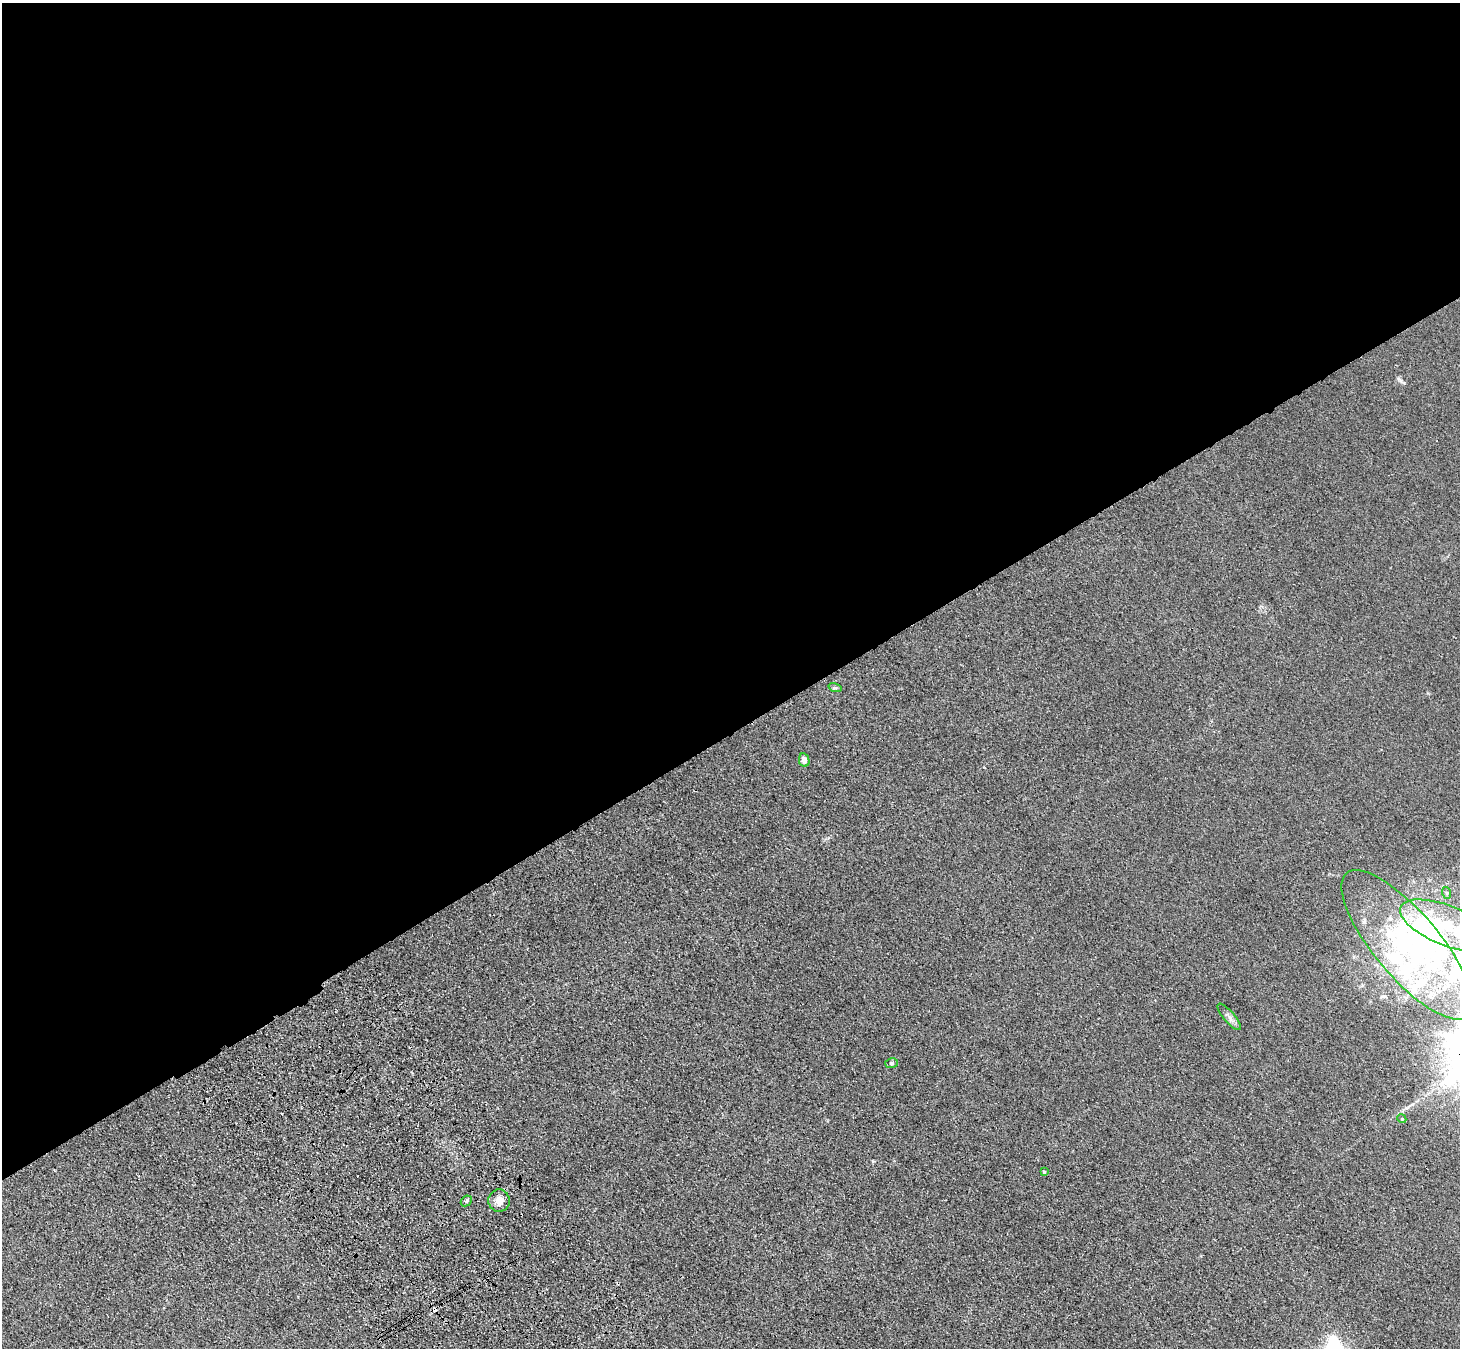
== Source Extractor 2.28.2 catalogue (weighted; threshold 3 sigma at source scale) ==
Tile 2 of 4 x 4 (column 2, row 1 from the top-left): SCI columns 1562-3019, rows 4273-5618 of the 6036 x 5989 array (HDU 1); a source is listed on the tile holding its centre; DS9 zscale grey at full resolution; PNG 1462 x 1350 px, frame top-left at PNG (2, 3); each listed source drawn as its Kron ellipse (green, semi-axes under 4 px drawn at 4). Shown black and unused: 55% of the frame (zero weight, under 3 of 4 exposures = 6% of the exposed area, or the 3 px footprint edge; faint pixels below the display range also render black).
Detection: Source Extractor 2.28.2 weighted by HDU 2 'WHT'; one run over the whole footprint, this tile lists its part. Background 0.0276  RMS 0.0061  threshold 0.0274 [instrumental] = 3 sigma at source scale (4.5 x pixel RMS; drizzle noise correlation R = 1.50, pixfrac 1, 0.05/0.05 arcsec/px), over >= 5 px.
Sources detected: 21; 4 inside a brighter object's white glare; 2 cosmic-ray / hot-pixel residue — neither listed nor drawn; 4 inside a brighter listed object's ellipse — not listed separately; the other 11 listed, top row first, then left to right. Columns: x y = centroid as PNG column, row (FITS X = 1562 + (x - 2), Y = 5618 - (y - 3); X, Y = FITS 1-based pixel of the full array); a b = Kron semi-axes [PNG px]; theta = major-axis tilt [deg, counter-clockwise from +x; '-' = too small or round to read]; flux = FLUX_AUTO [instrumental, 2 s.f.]
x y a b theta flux
835 688 7 4 -17 0.82
804 760 7 5 -78 2.7
1447 893 6 4 -71 0.79
1447 926 50 20 -22 40
1407 945 94 32 -50 100
1229 1017 17 5 -49 2.5
892 1063 6 5 - 0.93
1402 1119 4 3 - 0.55
1044 1172 4 3 - 0.74
466 1201 6 4 43 0.97
499 1201 11 10 - 5